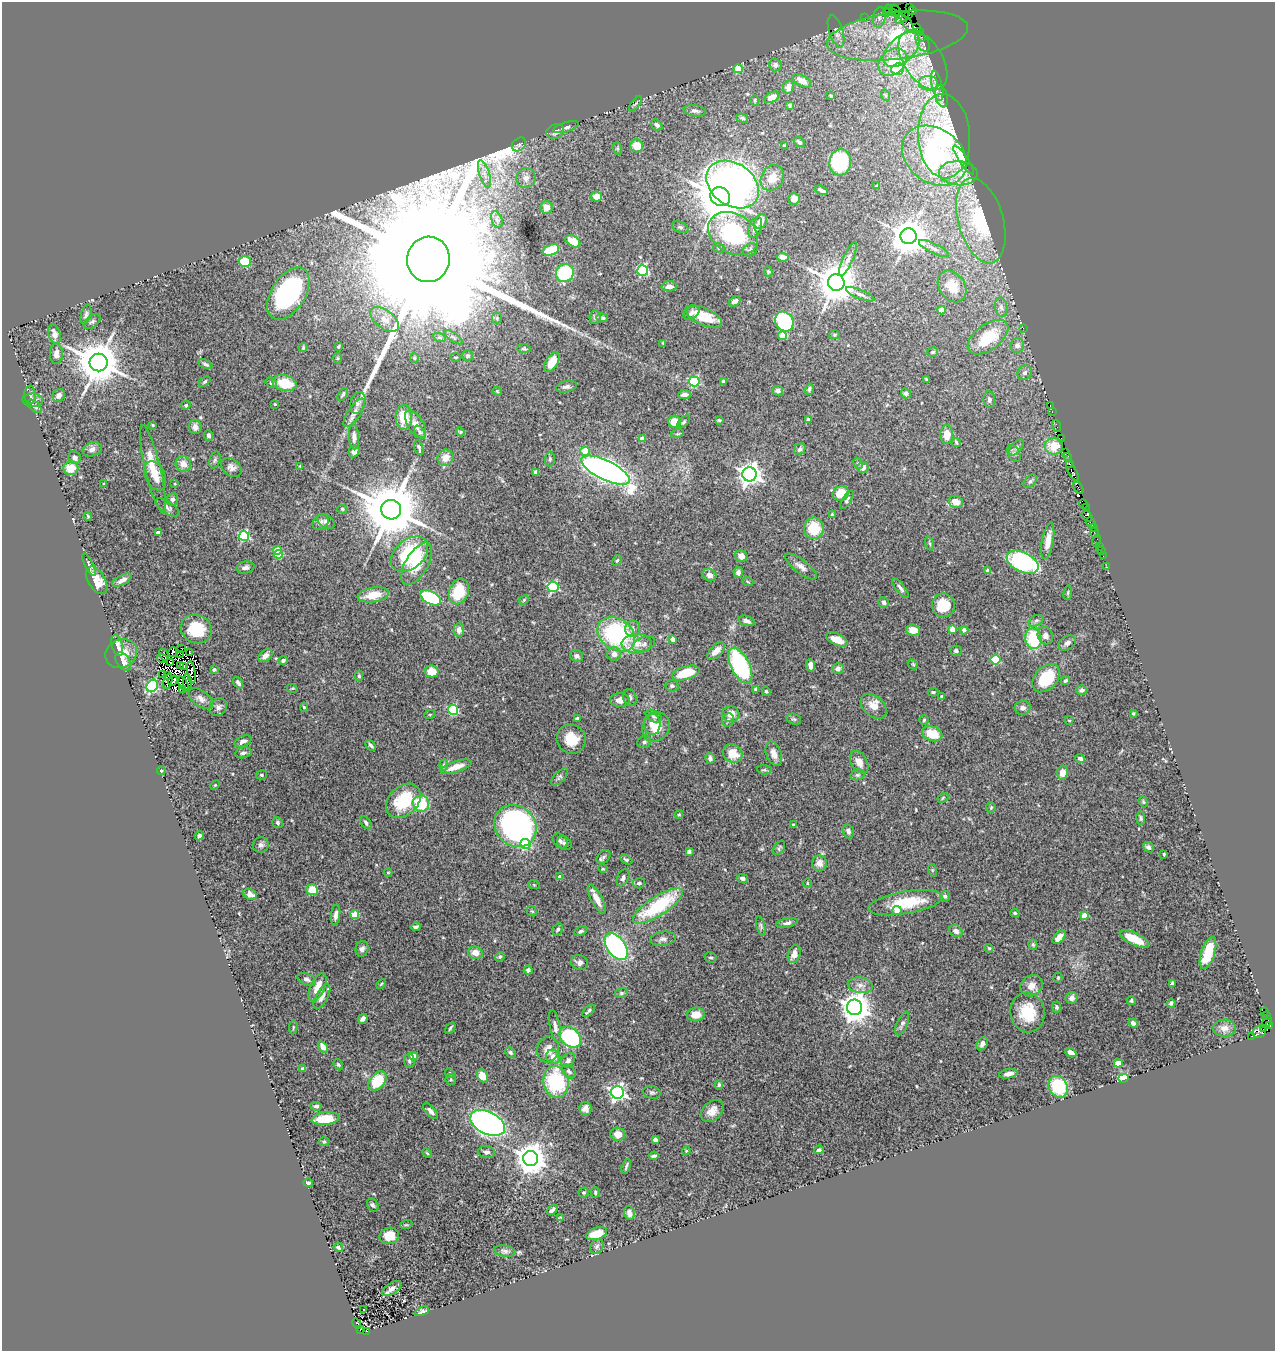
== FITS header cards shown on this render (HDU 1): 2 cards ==
NAXIS1  =                 1273
NAXIS2  =                 1349

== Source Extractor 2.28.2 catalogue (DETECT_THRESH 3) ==
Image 1273 x 1349 px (HDU 1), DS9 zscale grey, 1 PNG px = 1 image px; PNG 1277 x 1353 px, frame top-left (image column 1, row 1349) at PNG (2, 2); each listed source drawn as its Kron ellipse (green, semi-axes under 4 px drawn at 4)
Background 0.675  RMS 0.039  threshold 0.118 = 3 sigma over >= 5 px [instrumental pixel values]
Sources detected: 533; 9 with non-positive FLUX_AUTO (blend fragments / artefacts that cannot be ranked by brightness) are neither listed nor drawn; of the other 524, the 500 brightest by FLUX_AUTO listed and drawn (24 fainter detections omitted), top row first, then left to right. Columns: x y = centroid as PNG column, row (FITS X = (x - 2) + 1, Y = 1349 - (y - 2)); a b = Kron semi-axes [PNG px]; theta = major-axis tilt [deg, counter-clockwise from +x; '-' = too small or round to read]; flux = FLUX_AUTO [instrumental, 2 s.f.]
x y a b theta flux
910 7 2 2 - 6.5
888 9 4 3 - 19
895 10 6 2 -56 11
913 11 3 2 - 19
888 12 4 3 - 57
892 13 3 3 - 72
899 15 3 3 - 19
909 15 2 2 - 8.1
879 17 10 6 79 9.1
865 18 3 2 - 17
902 18 8 3 38 55
908 24 9 3 -56 11
917 27 3 2 - 44
836 31 16 7 -72 18
919 31 4 2 - 33
897 36 71 23 7 210
922 37 3 2 - 12
922 42 11 6 -65 13
901 50 21 12 42 61
923 60 33 19 -57 110
893 62 16 12 41 81
775 65 6 6 - 8.9
738 69 4 4 - 65
898 69 6 5 - 140
802 81 10 5 -28 26
928 83 9 7 -2 19
937 86 15 5 -77 13
788 87 7 5 78 17
885 95 6 3 -70 3.3
831 96 4 4 - 3.6
941 96 11 6 -76 8.5
772 97 8 5 28 22
755 100 5 4 - 2.9
635 104 9 3 54 4.3
790 105 4 4 - 4.6
695 111 11 5 -9 8.5
742 118 6 4 -16 4.7
657 125 6 5 - 9.4
566 127 13 5 16 9.4
555 131 9 7 22 15
944 136 42 26 -87 310
799 142 6 3 -39 4.3
519 144 8 6 41 7.2
784 145 4 3 - 2.4
637 146 6 6 - 36
617 148 6 4 -72 3.3
934 156 35 27 -37 420
964 160 17 4 -56 66
840 162 13 11 84 230
958 173 19 12 -4 50
484 174 14 5 -73 17
526 178 10 9 - 16
772 178 13 11 58 35
733 184 28 21 -36 1100
877 186 3 3 - 3.2
821 190 7 3 -24 8.4
596 197 5 5 - 24
720 197 10 9 - 12000
794 199 6 5 - 12
546 208 6 6 - 18
497 219 9 5 -70 8.9
761 221 8 5 56 19
981 221 44 22 -74 270
680 227 8 5 -22 6.7
755 227 11 6 69 14
733 234 26 19 -31 240
909 236 8 8 - 5900
573 241 8 5 -33 47
719 248 6 4 -17 4
934 248 16 5 -26 14
551 250 8 5 19 83
750 250 7 6 - 6.6
783 257 6 4 -7 11
428 259 23 21 80 300000
848 259 18 5 66 13
245 262 6 5 - 73
643 271 5 5 - 260
768 272 5 4 - 2.9
565 273 9 8 - 160
836 283 8 8 - 9000
669 286 7 5 2 11
952 286 17 13 -56 61
288 294 29 17 58 420
860 294 15 4 -22 10
735 301 6 4 36 9.5
1001 307 10 6 -80 9.5
942 310 4 4 - 38
691 313 9 5 35 8.6
86 314 10 5 75 7.5
595 317 7 6 - 7.6
704 317 20 8 -25 69
497 318 5 5 - 3.5
602 318 5 4 - 6.5
385 319 17 9 -36 28
92 322 9 5 36 6.7
784 322 10 8 -57 260
1023 328 2 2 - 53
55 334 10 6 -71 23
834 335 5 4 - 3.4
783 336 4 4 - 46
439 337 6 4 -19 4.7
454 337 11 3 -36 4.8
988 337 23 12 36 120
663 343 3 2 - 2.3
1017 346 7 7 - 12
338 347 4 4 - 3.4
303 348 4 3 - 3.1
524 348 7 4 -1 3.6
933 352 5 4 - 4.7
56 353 10 6 -89 18
468 356 5 5 - 5
456 357 5 3 - 2.2
338 358 5 3 - 2.6
414 358 5 4 - 3.3
99 362 9 8 - 11000
552 362 11 6 59 38
205 364 8 4 -22 5.6
1025 373 7 6 - 9
926 379 3 2 - 2.5
694 381 5 5 - 190
723 381 3 3 - 6.1
205 382 7 4 44 4.2
271 383 6 5 - 5.7
284 383 12 7 -14 83
566 387 10 5 12 9.5
809 389 6 4 74 5.8
497 391 5 3 - 2.4
778 391 5 4 - 9.9
906 393 5 5 - 6.2
343 394 7 4 59 4.7
30 395 9 5 -89 9.2
59 395 7 5 51 16
685 395 6 4 6 10
33 400 10 6 -3 9.6
989 400 8 6 -85 8.2
358 403 11 7 71 10
275 404 4 3 - 2.6
186 405 5 4 - 5
1050 405 3 2 - 2.7
34 406 8 4 -42 7.1
1052 411 3 2 - 21
354 413 16 6 55 18
404 418 12 8 -88 59
808 419 4 3 - 7.5
719 420 3 3 - 3
675 422 6 6 - 39
684 422 7 4 45 4.8
415 424 15 8 -59 20
153 425 4 3 - 2.4
1057 426 6 3 -70 24
195 427 7 6 - 13
420 432 7 4 -50 5.8
460 432 4 4 - 2.9
677 434 6 4 18 3.4
208 435 5 4 - 6.1
947 435 9 6 -88 38
354 437 12 5 -86 12
1061 438 2 2 - 6.1
642 439 4 4 - 26
956 442 4 3 - 3.9
1054 446 9 8 - 27
1016 447 9 5 50 7.9
419 448 7 3 -75 5.5
92 449 10 7 20 13
800 449 6 5 - 7.7
354 451 6 5 - 8.5
585 451 5 4 - 64
1065 452 2 2 - 9.5
1014 453 9 6 -62 7.2
1067 456 4 2 - 13
75 458 7 6 - 9.3
445 458 8 7 - 27
550 459 7 5 88 4.7
215 460 9 5 70 5.4
858 463 6 4 -63 4.3
183 464 8 7 - 24
1069 464 3 2 - 27
300 466 4 3 - 2.6
231 467 11 8 -39 14
71 468 7 7 - 43
863 468 6 5 - 12
153 469 45 7 -77 66
605 470 26 9 -26 1900
1072 471 11 3 -63 190
536 472 4 4 - 20
750 474 7 7 - 2100
155 476 15 10 -67 30
1030 481 8 5 45 5.4
104 484 4 3 - 3.4
175 484 3 3 - 2.8
1078 488 7 2 -60 77
841 493 8 7 - 52
172 499 6 6 - 9.8
847 500 10 3 58 4.6
956 502 7 6 - 31
1083 504 5 3 - 44
167 507 14 6 -34 9.1
1086 507 3 2 - 16
342 509 5 4 - 3.8
391 510 10 9 - 23000
832 515 4 4 - 3.8
88 516 4 3 - 2.6
1087 516 6 3 -38 50
320 522 9 7 37 9.4
326 522 9 6 -32 7.5
1091 523 6 3 -64 140
814 528 11 10 - 81
1093 528 2 2 - 37
158 533 4 3 - 18
1094 533 5 2 - 30
244 536 5 5 - 220
1048 541 18 5 80 28
1097 541 6 3 72 23
930 544 7 3 -71 3.9
1099 546 3 3 - 22
278 550 4 4 - 53
1101 550 3 2 - 2.6
278 554 4 4 - 52
410 554 21 14 40 210
741 556 6 5 - 21
1103 556 2 2 - 7.5
617 560 6 4 60 3.7
1023 562 17 9 -26 450
417 564 23 11 60 67
89 565 12 3 -62 6.6
801 566 19 7 -38 17
245 567 9 6 10 10
1107 567 3 2 - 3
988 571 4 4 - 17
738 572 5 4 - 9.5
709 575 7 6 - 14
97 580 15 8 -60 35
122 580 10 4 28 12
748 582 5 3 - 2.8
553 587 5 5 - 280
900 588 12 4 -52 8.9
459 592 13 9 67 93
1068 593 7 3 82 3.5
373 595 16 7 9 43
431 598 11 6 -28 260
524 600 5 4 - 3.1
884 602 5 5 - 7.7
943 605 11 11 - 65
746 621 8 5 -17 11
1036 621 8 5 29 6.1
196 629 16 14 -26 81
633 629 8 7 - 12
953 629 4 4 - 37
459 630 6 5 - 15
913 630 7 5 -6 31
964 630 4 4 - 9.9
616 634 20 15 -35 350
1045 636 9 7 -65 14
673 639 4 3 - 18
1033 639 10 8 -78 140
837 640 11 5 -23 27
1067 643 9 7 31 9.4
637 644 15 10 2 30
644 644 12 7 21 11
117 645 11 5 -76 12
181 648 3 2 - 5.6
716 651 11 6 44 22
956 651 6 5 - 7.1
173 652 5 2 - 6.5
189 652 2 2 - 4.9
121 654 16 14 30 38
181 654 3 2 - 2.7
614 654 7 6 - 19
164 655 6 2 -68 11
265 656 8 5 38 13
577 656 7 5 -28 8.9
162 658 5 2 - 2.2
283 660 5 4 - 5.7
996 660 5 4 - 140
123 662 10 6 -55 16
171 662 3 2 - 5
913 664 6 4 -44 3.2
180 665 4 3 - 4.7
811 665 6 4 -85 17
740 666 19 9 -64 360
184 667 3 3 - 5.4
838 669 6 5 - 13
214 670 3 3 - 6.6
432 671 7 6 - 42
191 673 11 4 -82 2.4
686 673 14 6 17 79
163 675 3 2 - 5.7
168 675 3 2 - 7.5
359 676 5 4 - 3.8
1046 678 16 11 48 110
168 681 7 3 73 4
173 681 5 2 - 2.7
1065 681 5 4 - 4.5
187 682 8 3 -86 11
238 683 6 4 -54 6.5
183 684 8 3 -59 19
152 686 6 5 - 310
672 686 6 5 - 7
292 688 5 3 - 2.3
182 689 2 2 - 2.3
756 689 4 4 - 4
1082 690 5 4 - 7.5
766 691 4 3 - 3.8
933 692 5 4 - 4.7
941 696 4 3 - 2.5
630 697 8 6 -68 7.7
201 699 14 8 -36 16
620 700 10 7 0 18
874 706 15 10 -41 28
218 707 9 8 - 11
304 707 4 4 - 3.3
1023 708 8 7 - 11
453 710 5 5 - 200
1133 713 4 4 - 2.8
430 714 5 3 - 2.3
731 714 8 8 - 23
654 716 9 5 -32 7.1
577 719 4 3 - 8.7
794 719 7 5 -19 5.3
728 720 7 5 61 5.5
924 720 5 5 - 3.6
1069 720 4 3 - 2.2
652 724 11 8 -86 22
656 727 15 13 54 41
932 734 10 7 -18 60
571 739 15 14 - 52
243 741 9 5 23 9.2
644 742 7 6 - 6.6
371 745 6 3 -47 6.5
243 753 8 5 11 8.7
733 753 10 9 - 47
774 754 13 7 -70 21
710 758 5 5 - 9.8
1080 759 5 3 - 7.2
859 762 12 8 -59 22
444 765 6 4 83 4.1
456 767 16 5 18 31
764 770 7 4 -6 4.5
161 771 4 3 - 2.8
1062 773 7 5 80 24
261 775 5 4 - 4
857 775 7 5 13 5.2
560 777 11 5 47 6.9
215 785 5 3 - 2.6
943 798 6 4 33 3.3
403 801 20 14 44 120
1143 802 6 4 -70 3.4
421 804 8 8 - 110
991 807 5 4 - 3.3
679 814 4 4 - 3
1141 818 7 4 -88 4.9
278 823 6 5 - 5.1
366 823 7 4 -56 5.9
793 825 3 3 - 3.5
515 826 22 19 -44 720
848 831 7 5 -72 8.8
199 836 4 4 - 6.6
560 841 8 6 -47 7.5
564 843 8 6 -39 7.1
525 844 5 5 - 190
261 845 8 7 - 9.6
1148 847 6 4 -41 8.4
779 848 8 5 57 5
689 852 4 4 - 8.9
1164 854 3 3 - 3.3
603 857 8 5 46 6.2
626 860 7 4 -27 4.8
819 863 7 7 - 21
603 869 5 3 - 2.3
932 870 6 4 -72 3.3
388 872 4 3 - 2.4
560 877 4 4 - 11
623 878 9 5 64 8.6
742 878 5 4 - 8.5
639 883 6 5 - 6.6
807 883 5 3 - 2.2
534 885 6 3 -19 2.8
312 890 6 5 - 48
250 894 7 5 -29 20
945 896 5 4 - 4.1
597 899 16 5 -62 31
905 903 37 11 10 99
658 906 29 9 32 220
532 911 6 4 -42 3.2
897 911 4 4 - 29
1015 913 5 4 - 4
355 914 4 4 - 69
336 915 10 4 83 13
1084 916 4 4 - 47
787 923 11 4 12 9.9
761 926 10 4 -75 5.2
415 927 5 3 - 6.5
558 929 6 4 57 5.6
581 931 7 4 23 6
956 931 7 5 -35 11
1059 937 8 4 47 22
663 939 13 7 9 12
1134 939 16 6 -26 57
1033 945 5 4 - 4.2
616 947 15 9 -56 480
989 948 4 3 - 2.5
362 949 8 6 74 10
475 953 7 6 - 21
1208 953 17 7 72 83
794 954 9 6 73 16
500 957 5 4 - 4
711 957 6 5 - 4.7
579 962 9 7 -14 12
528 970 4 4 - 7.9
1058 978 5 4 - 3.1
307 979 10 5 -21 7.3
1172 983 4 4 - 5.2
381 984 6 3 45 2.8
860 985 13 8 -9 16
1032 986 12 10 36 23
317 987 15 7 65 33
621 993 6 5 - 4.9
322 997 13 6 61 17
1072 998 6 5 - 13
1131 1000 4 4 - 4
1171 1003 4 4 - 4.6
855 1007 8 7 - 3900
1057 1007 5 4 - 4.6
589 1011 8 3 42 5.5
1264 1011 3 3 - 260
1027 1012 20 17 -84 82
696 1014 9 7 7 27
1266 1015 3 2 - 9
363 1019 5 4 - 9.4
1267 1022 6 4 63 8.1
1133 1023 5 4 - 8.2
902 1024 12 5 67 8.9
555 1026 16 5 -78 15
1269 1026 3 3 - 31
293 1027 7 3 82 3.1
450 1028 6 3 56 4.4
1224 1028 11 8 1 19
1264 1028 4 3 - 51
1259 1032 7 6 - 130
1251 1036 4 2 - 24
570 1037 12 9 -43 310
982 1044 7 5 60 11
323 1047 6 4 -54 19
548 1049 13 11 73 22
510 1052 6 4 -46 4.8
1071 1052 6 4 -29 19
413 1056 4 4 - 40
553 1057 7 6 - 21
568 1060 8 6 50 8.9
409 1061 7 5 -87 5.8
1118 1063 4 4 - 39
338 1065 6 4 -62 4.1
303 1069 4 3 - 6.5
569 1071 8 5 -42 7.9
450 1073 5 4 - 3.1
1009 1074 9 4 10 15
482 1076 7 5 -64 36
1123 1078 5 4 - 170
451 1079 5 5 - 3.9
378 1081 11 7 50 97
556 1082 16 12 -82 220
719 1085 5 4 - 4.6
1058 1087 11 9 -61 140
617 1092 6 6 - 850
652 1092 8 6 -12 5.5
316 1106 6 4 -5 5.7
585 1109 7 6 - 13
431 1111 10 4 -47 11
712 1111 13 9 44 26
325 1119 14 6 6 72
488 1123 18 11 -27 1500
618 1134 7 6 - 27
655 1140 4 4 - 9.6
324 1142 5 3 - 3.1
819 1150 5 4 - 5.4
686 1151 4 3 - 2.6
486 1152 8 6 -5 8.8
427 1153 6 3 -45 2.8
654 1156 5 3 - 4.9
531 1159 8 7 - 4200
626 1166 8 3 74 5
308 1183 5 4 - 5.4
595 1192 5 4 - 3.4
584 1193 5 5 - 3.7
373 1205 7 5 -59 5.5
552 1210 6 3 41 7.7
629 1213 7 5 -74 13
560 1218 4 3 - 2.6
406 1225 6 4 17 3.7
596 1234 11 6 18 55
389 1236 10 8 13 34
597 1246 8 6 58 6.4
338 1247 5 3 - 5.2
505 1251 11 5 -9 7.3
392 1289 11 5 34 12
363 1310 3 3 - 6.1
422 1311 7 4 26 7.1
357 1324 5 3 - 71
360 1329 3 3 - 89
367 1331 2 2 - 21
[24 fainter detections neither listed nor drawn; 9 non-positive-flux detections neither listed nor drawn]